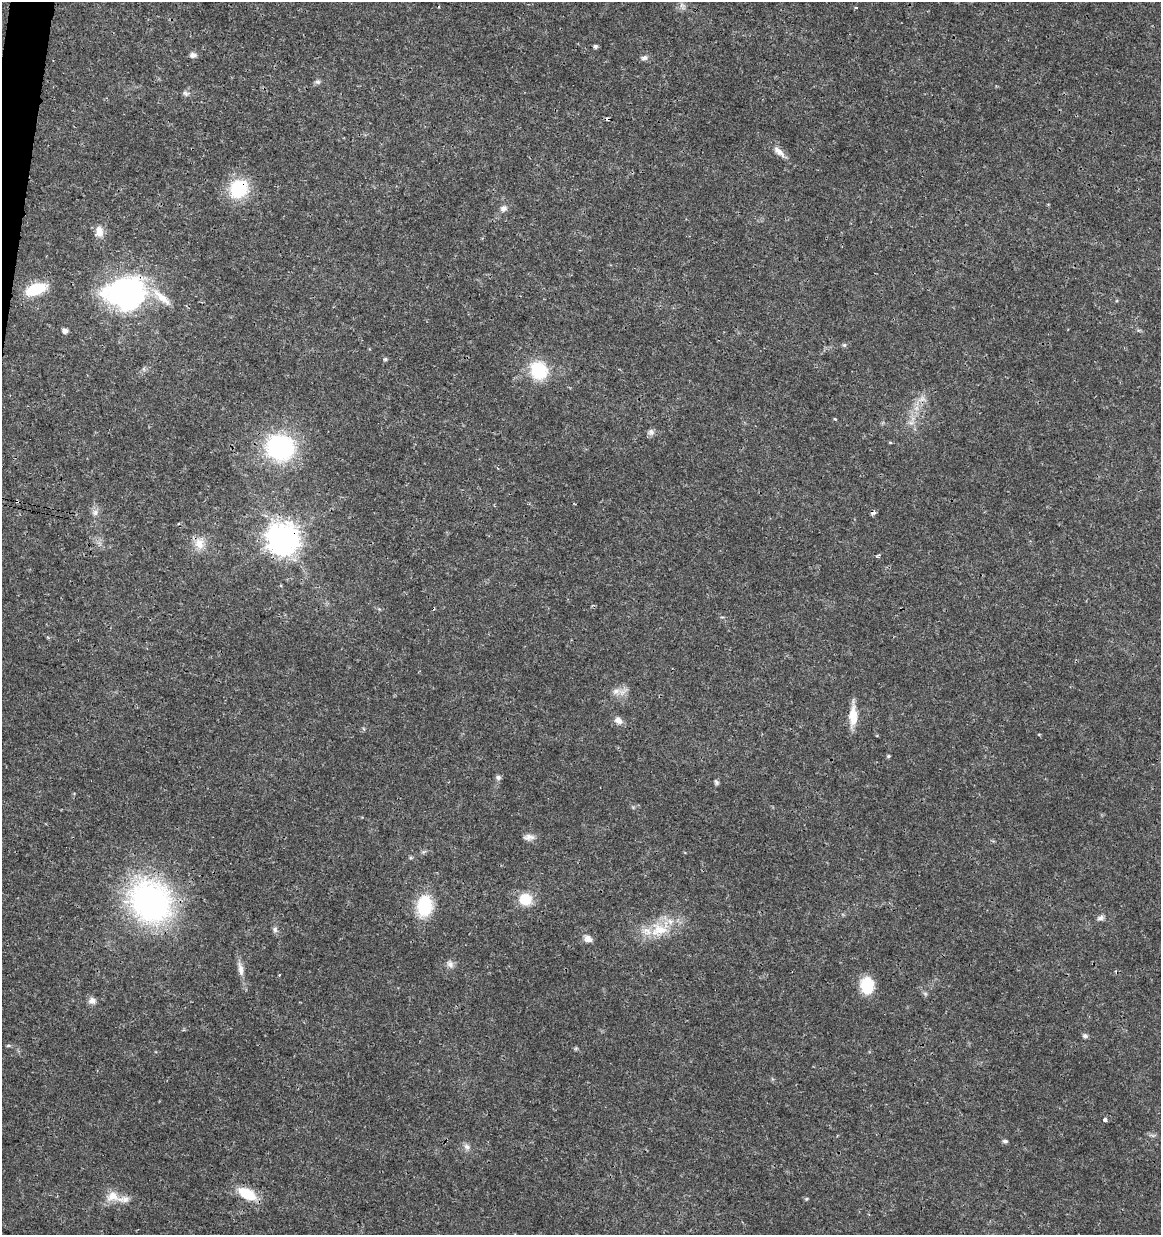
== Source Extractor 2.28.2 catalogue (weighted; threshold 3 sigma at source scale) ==
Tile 11 of 4 x 4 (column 3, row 3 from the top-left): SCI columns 2545-3703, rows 1245-2477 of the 5148 x 4947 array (HDU 1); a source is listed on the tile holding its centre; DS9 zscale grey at full resolution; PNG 1163 x 1237 px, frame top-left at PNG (2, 2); no overlay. Shown black and unused: <1% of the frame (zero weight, under 3 of 4 exposures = <1% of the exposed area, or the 3 px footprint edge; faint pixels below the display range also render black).
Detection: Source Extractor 2.28.2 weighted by HDU 2 'WHT'; one run over the whole footprint, this tile lists its part. Background 0.0192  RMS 0.0018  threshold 0.00796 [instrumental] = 3 sigma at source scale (4.5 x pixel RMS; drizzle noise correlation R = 1.50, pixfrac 1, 0.0396/0.0396 arcsec/px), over >= 5 px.
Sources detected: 60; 3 cosmic-ray / hot-pixel residue — not listed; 1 inside a brighter listed object's ellipse — not listed separately; the other 56 listed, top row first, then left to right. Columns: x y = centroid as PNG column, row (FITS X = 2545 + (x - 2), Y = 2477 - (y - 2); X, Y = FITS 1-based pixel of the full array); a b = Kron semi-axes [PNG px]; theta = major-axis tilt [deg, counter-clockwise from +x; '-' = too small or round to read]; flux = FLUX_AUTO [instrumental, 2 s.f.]
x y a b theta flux
682 6 11 6 -68 0.67
855 8 3 3 - 0.37
595 46 4 4 - 0.47
193 55 9 6 -1 0.67
644 58 9 6 17 0.61
318 82 7 5 18 0.41
186 93 10 6 -16 0.53
779 152 19 7 -42 1.3
239 189 19 18 - 9.6
504 208 10 8 16 0.77
99 231 14 10 88 1.6
36 289 16 8 20 9.2
127 294 19 15 5 78
161 297 36 9 -42 3.7
65 331 5 4 - 0.92
844 345 5 5 - 0.34
385 359 6 5 - 0.29
539 370 22 19 -63 7.5
922 399 9 6 34 0.92
835 419 5 3 - 0.16
911 422 7 4 19 0.52
651 432 9 8 - 0.64
890 442 5 3 - 0.17
280 447 20 17 -16 34
497 468 4 3 - 0.18
17 501 4 3 - 0.24
95 512 9 8 - 0.78
283 539 10 10 - 280
199 543 17 13 -80 2.3
616 691 11 7 23 1.1
853 715 26 9 89 3.1
618 720 12 9 -32 1
888 756 5 4 - 0.26
498 777 7 6 - 0.47
716 782 7 5 -62 0.36
529 837 15 7 3 0.94
525 899 12 11 - 4.6
150 902 35 29 -53 59
424 906 20 15 85 9
1100 918 9 6 18 0.59
275 930 8 6 -88 0.51
659 930 27 19 4 5.9
588 939 11 8 -33 1
450 964 10 8 -44 0.81
240 969 21 7 -80 1.4
867 985 17 13 -83 5.6
925 994 6 6 - 0.32
92 1001 10 8 -3 0.9
1085 1036 5 5 - 0.62
8 1046 6 4 1 0.24
1105 1119 4 3 - 0.76
1005 1141 5 5 - 0.5
467 1147 10 7 -39 0.74
247 1194 18 10 -27 6.1
113 1196 18 14 19 2.4
806 1199 5 4 - 0.2
Overlapping masked pixels (flux is a lower limit): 4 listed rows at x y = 239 189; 127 294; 17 501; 283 539